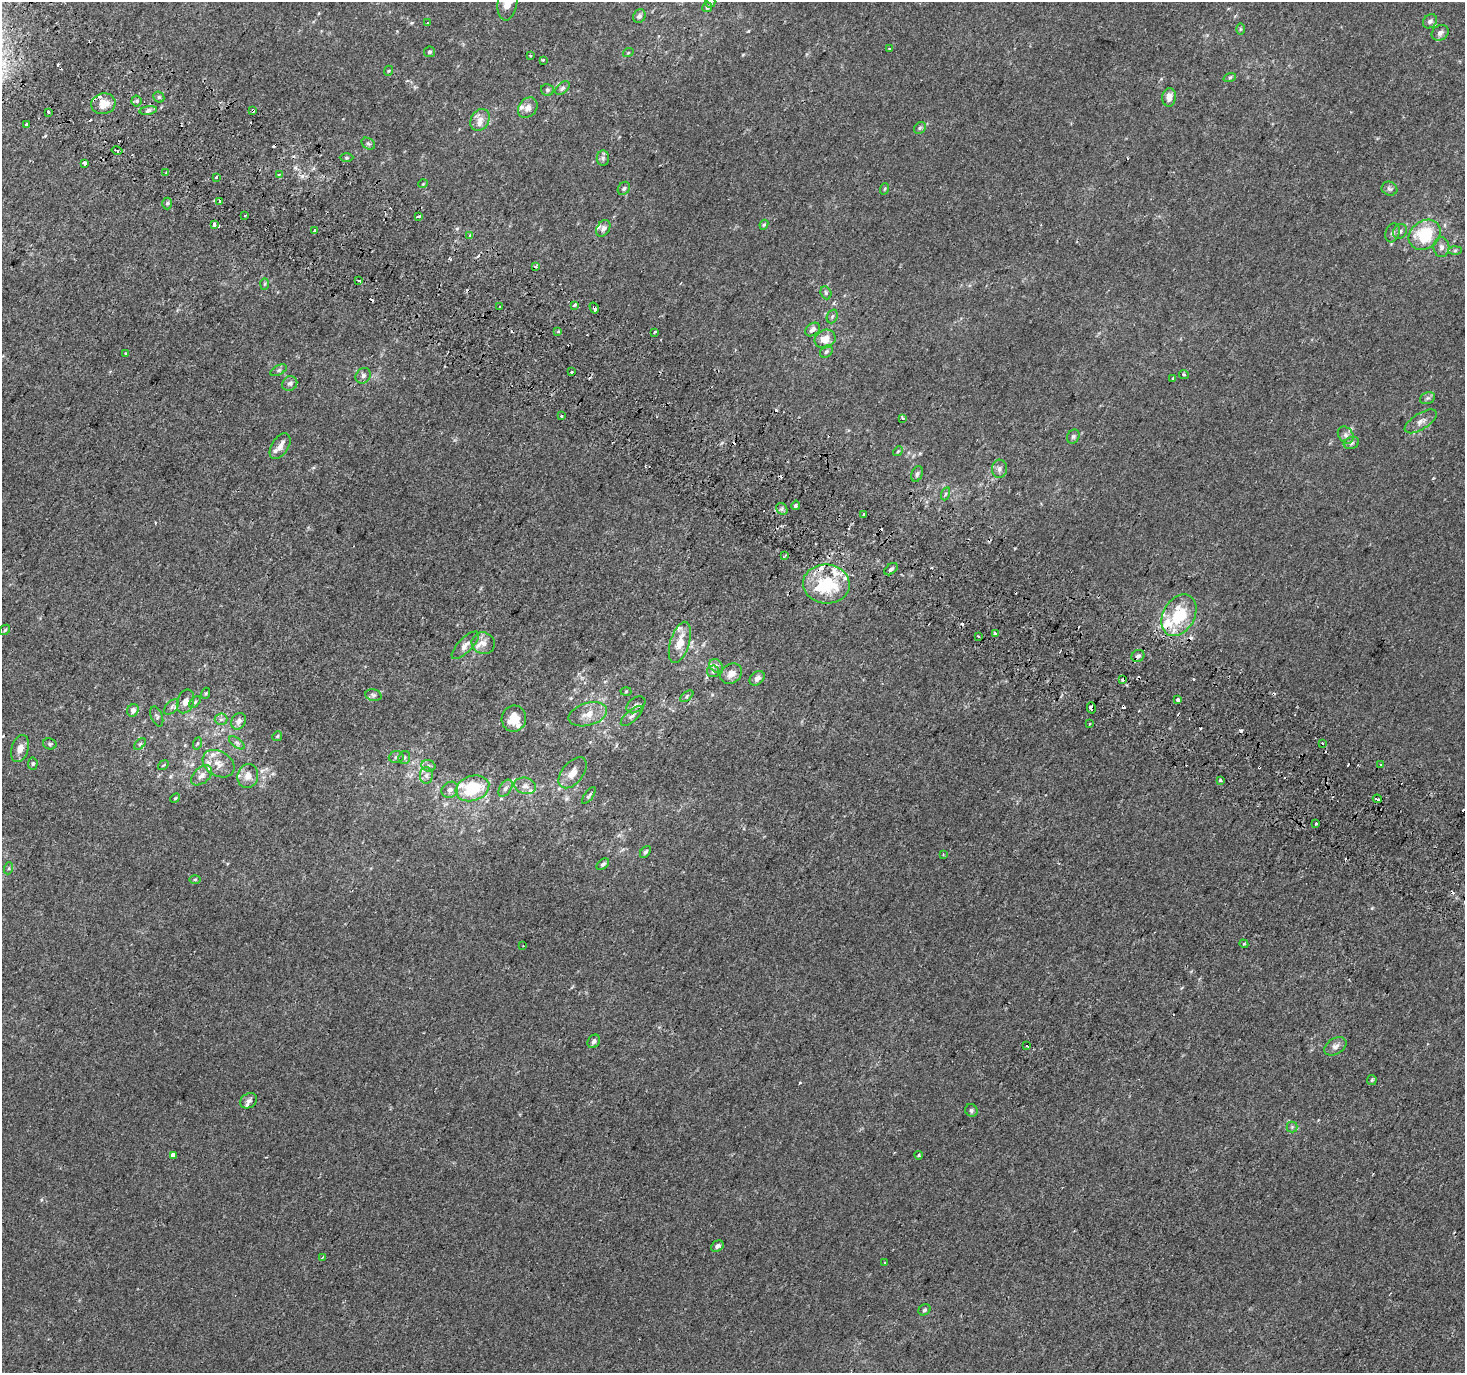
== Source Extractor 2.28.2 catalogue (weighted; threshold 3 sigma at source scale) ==
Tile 11 of 4 x 4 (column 3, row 3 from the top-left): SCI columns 2959-4421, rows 1668-3038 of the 5908 x 6010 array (HDU 1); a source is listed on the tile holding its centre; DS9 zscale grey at full resolution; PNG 1467 x 1375 px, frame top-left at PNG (2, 2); each listed source drawn as its Kron ellipse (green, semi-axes under 4 px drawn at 4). Shown black and unused: <1% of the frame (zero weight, under 2 of 3 exposures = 2% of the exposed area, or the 3 px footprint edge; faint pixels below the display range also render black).
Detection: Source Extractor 2.28.2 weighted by HDU 2 'WHT'; one run over the whole footprint, this tile lists its part. Background 6.26e-04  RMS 0.0036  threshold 0.0164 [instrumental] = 3 sigma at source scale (4.5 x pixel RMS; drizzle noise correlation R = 1.50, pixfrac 1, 0.0396/0.0396 arcsec/px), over >= 5 px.
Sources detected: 230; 40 cosmic-ray / hot-pixel residue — neither listed nor drawn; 20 inside a brighter listed object's ellipse — not listed separately; the other 170 listed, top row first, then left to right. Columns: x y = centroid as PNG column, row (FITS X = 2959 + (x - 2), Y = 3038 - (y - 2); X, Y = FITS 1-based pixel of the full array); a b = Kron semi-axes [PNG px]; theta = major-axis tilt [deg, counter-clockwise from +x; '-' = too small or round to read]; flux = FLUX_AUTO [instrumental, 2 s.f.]
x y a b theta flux
507 2 19 10 82 5.2
710 2 5 5 - 0.52
707 7 5 5 - 0.63
639 16 7 6 - 0.87
1430 21 8 6 42 1.1
427 23 3 3 - 0.93
1240 29 6 4 89 0.43
1440 33 9 7 35 1.5
889 49 4 3 - 0.41
430 52 5 5 - 0.61
628 53 5 3 - 0.3
530 56 3 3 - 0.44
543 60 3 3 - 0.47
388 71 5 3 - 0.33
1230 77 6 4 19 0.51
563 88 8 5 45 0.92
547 90 6 6 - 0.69
159 97 6 5 - 0.59
1169 97 9 7 82 2.5
136 101 5 5 - 0.56
103 104 12 10 12 4.5
528 108 11 8 50 2.1
148 110 9 4 9 0.86
253 110 3 3 - 0.98
48 112 4 3 - 2.2
480 120 11 9 59 2.5
26 124 3 3 - 1.7
920 128 6 5 - 0.7
368 144 7 5 -32 0.71
117 150 5 3 - 1.2
346 158 7 3 0 0.45
603 158 8 6 -90 0.89
85 163 4 3 - 3
166 173 3 2 - 0.79
279 175 4 3 - 1
216 177 3 3 - 1.1
423 184 5 3 - 0.26
624 188 7 5 56 0.69
884 189 6 3 70 0.38
1389 189 8 7 - 0.87
219 201 3 3 - 1.8
167 203 6 5 - 0.6
245 215 4 2 - 0.42
419 217 4 3 - 0.6
214 225 4 3 - 1.6
764 225 5 4 - 0.41
603 228 9 6 58 1.2
315 231 4 3 - 1.4
1400 231 8 6 54 1
1392 233 9 7 71 1.1
470 235 3 3 - 3
1425 235 17 13 37 18
1441 247 10 8 -89 1.7
1455 250 6 4 2 0.59
535 267 4 3 - 0.56
359 281 4 2 - 1.2
264 284 6 4 88 0.5
826 293 6 5 - 0.61
575 305 4 3 - 2.3
499 306 3 3 - 0.66
594 308 6 3 -60 8.8
832 316 7 5 68 0.66
813 329 8 6 37 1.7
558 332 3 3 - 0.55
655 332 3 2 - 0.33
825 339 11 9 27 4.1
826 352 7 5 44 0.8
126 353 3 3 - 0.69
279 370 9 5 27 0.73
571 372 3 3 - 1.2
1184 374 5 3 - 0.65
363 376 8 7 - 1.2
1173 378 3 3 - 0.76
290 384 8 7 - 1.1
1427 398 8 5 20 0.86
561 416 3 3 - 1.3
902 418 3 3 - 3.1
1421 421 18 8 32 2.3
1346 435 9 7 -54 1.3
1073 437 7 6 - 0.78
1351 443 8 6 18 0.83
280 446 14 8 57 2.4
898 451 5 4 - 0.36
999 469 9 7 87 1.4
917 474 8 5 68 0.89
945 494 6 4 71 0.6
796 505 5 3 - 1
782 509 6 5 - 0.8
864 514 3 3 - 1.1
785 555 4 2 - 0.45
891 569 7 5 40 0.79
826 584 23 19 -5 20
1179 615 22 15 60 17
5 630 6 4 46 0.53
996 633 3 3 - 2.5
978 636 3 3 - 1.5
680 642 21 9 73 5.5
483 643 11 10 - 2.6
465 645 18 7 46 2.3
1138 656 7 6 - 0.93
716 666 7 6 - 1.1
713 671 6 6 - 0.85
731 674 11 9 39 2.9
757 678 8 6 40 1.3
1122 680 3 3 - 7.8
626 692 5 3 - 0.36
206 693 5 3 - 0.4
373 695 8 6 -15 0.95
687 696 7 4 37 0.54
1178 700 3 3 - 13
185 701 12 8 71 2.4
195 702 7 4 45 0.51
636 705 10 7 35 1.3
171 707 9 5 48 1
1091 708 6 3 -74 3.5
133 710 6 5 - 1.5
588 714 20 11 16 4.6
157 716 10 5 -69 0.9
632 716 14 5 41 1.4
221 719 6 5 - 0.88
514 719 13 12 - 6.8
239 721 9 7 60 1.8
1090 724 3 3 - 1.1
277 736 5 4 - 0.44
198 743 6 4 70 0.44
237 743 9 4 -36 0.88
1322 743 3 2 - 0.4
50 744 7 5 -14 0.73
140 744 7 4 45 0.58
20 749 14 8 73 2.7
396 757 7 6 - 0.82
404 757 6 6 - 0.75
33 764 6 4 86 0.55
218 764 17 12 -32 4
1380 764 3 2 - 0.62
163 765 6 3 37 0.32
428 766 7 5 -21 0.95
573 773 18 10 50 3.6
202 775 12 7 42 2
426 775 8 6 89 1.4
248 776 12 10 78 3
1220 780 3 3 - 2.6
525 786 11 8 -15 2
472 788 17 12 19 16
505 788 9 5 56 1.2
450 790 9 7 41 1.6
589 796 10 4 52 0.65
175 798 5 4 - 0.38
1377 799 4 3 - 2.2
1316 824 3 3 - 0.77
645 852 7 4 50 0.7
943 854 3 3 - 0.28
603 864 7 4 39 0.82
9 868 6 4 71 0.45
195 879 6 4 0 0.45
1244 944 4 3 - 0.37
523 946 2 2 - 0.26
594 1041 7 5 56 1.2
1027 1046 3 3 - 2.2
1335 1046 12 8 31 1.7
1372 1080 5 4 - 0.42
248 1101 9 7 33 1.5
971 1110 6 6 - 0.73
1292 1127 5 5 - 0.57
173 1155 4 4 - 4.2
919 1155 4 3 - 0.49
717 1246 7 5 32 1.3
322 1257 3 3 - 0.97
885 1263 3 3 - 0.56
924 1310 6 5 - 0.62
Overlapping masked pixels (flux is a lower limit): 4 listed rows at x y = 253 110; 575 305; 594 308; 1091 708
Isophote crosses this tile's border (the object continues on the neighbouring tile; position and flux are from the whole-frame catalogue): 2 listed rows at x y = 507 2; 710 2